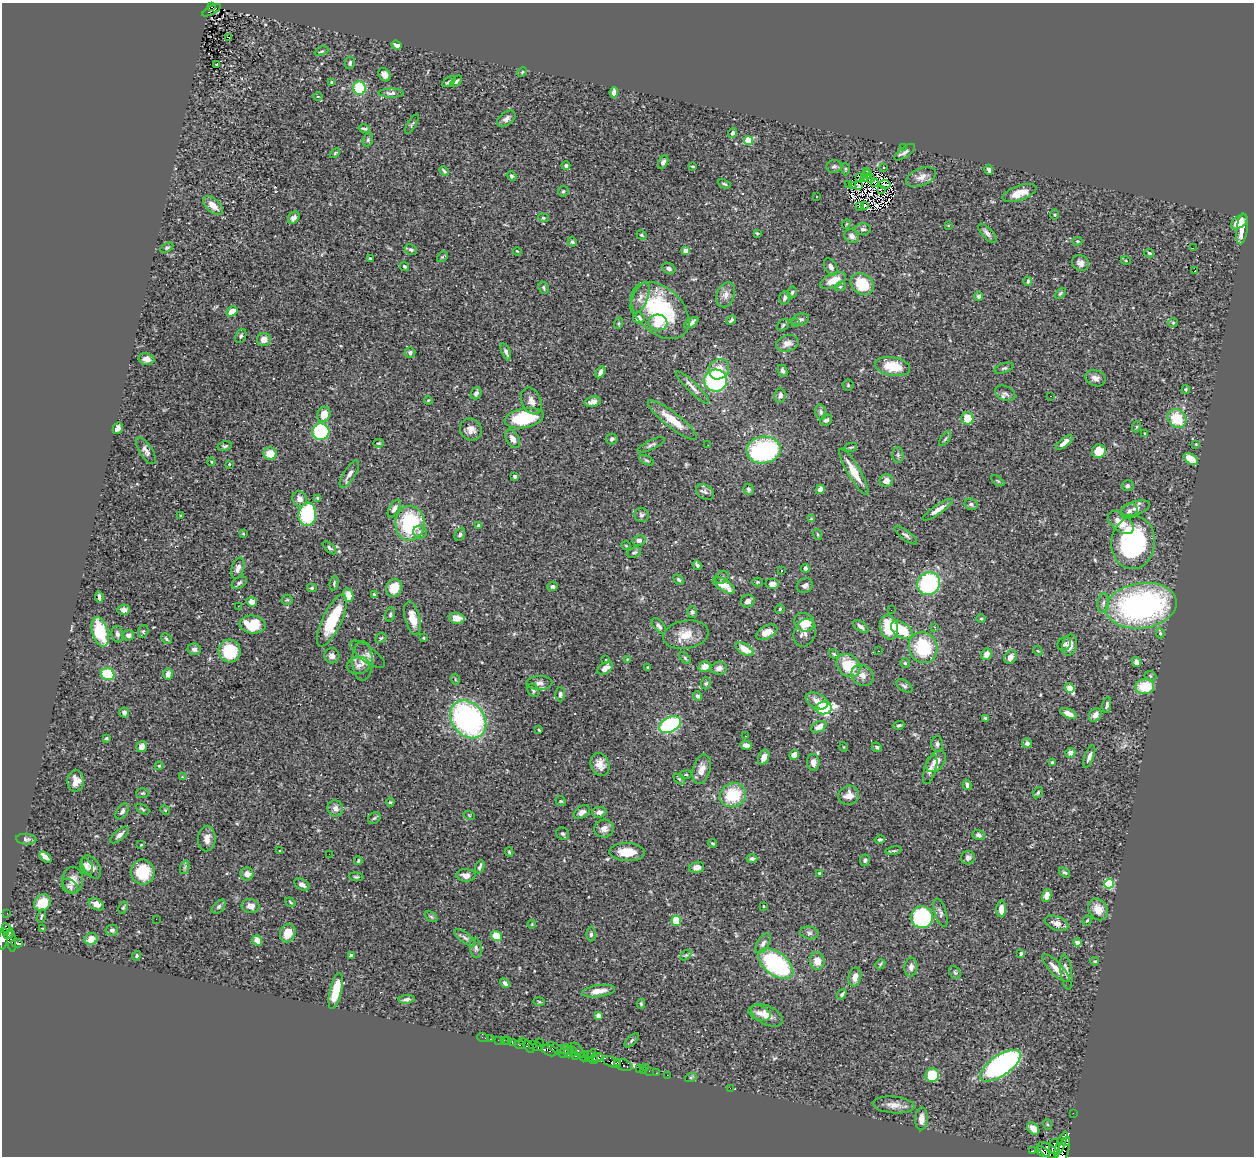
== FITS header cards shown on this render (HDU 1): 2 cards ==
NAXIS1  =                 1252
NAXIS2  =                 1154

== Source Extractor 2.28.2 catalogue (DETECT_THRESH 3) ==
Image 1252 x 1154 px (HDU 1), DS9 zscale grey, 1 PNG px = 1 image px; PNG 1256 x 1158 px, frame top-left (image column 1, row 1154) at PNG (2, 3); each listed source drawn as its Kron ellipse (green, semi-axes under 4 px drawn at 4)
Background 0.461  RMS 0.019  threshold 0.0568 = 3 sigma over >= 5 px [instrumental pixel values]
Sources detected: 478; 5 with non-positive FLUX_AUTO (blend fragments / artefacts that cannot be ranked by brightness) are neither listed nor drawn; the other 473 listed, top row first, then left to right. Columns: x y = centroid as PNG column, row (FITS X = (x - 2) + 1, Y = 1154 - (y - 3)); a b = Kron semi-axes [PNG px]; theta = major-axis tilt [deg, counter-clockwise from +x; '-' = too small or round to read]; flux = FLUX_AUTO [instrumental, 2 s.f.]
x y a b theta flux
212 7 3 2 - 0.3
211 10 10 3 29 1.7
228 37 2 2 - 0.87
397 45 5 4 - 6.7
321 51 7 3 23 1.5
350 63 6 5 - 2.9
217 64 3 2 - 0.87
522 72 5 3 - 1.3
384 75 7 5 -53 5.7
456 81 7 4 45 2.5
332 82 3 3 - 1.5
449 82 7 3 35 3.4
359 88 7 6 - 57
614 92 5 4 - 6.1
391 93 13 4 0 4.1
318 96 5 3 - 0.99
506 119 10 6 38 5.4
412 124 11 3 58 1.8
364 129 6 3 -13 2.6
733 133 5 4 - 2.6
368 140 7 5 70 2.2
749 141 4 4 - 51
903 147 2 2 - 22
905 152 12 5 37 4.4
335 153 6 3 45 1.5
663 162 7 4 62 4
566 166 4 4 - 3
834 166 8 6 5 3.1
693 167 3 3 - 1.6
884 168 3 3 - 2
846 169 6 4 90 1.7
989 170 5 3 - 3.1
444 171 6 3 -45 2.2
866 171 3 3 - 0.18
868 174 4 3 - 0.23
512 176 5 4 - 1.8
921 177 16 8 22 9.3
860 178 3 2 - 0.5
865 178 3 2 - 0.72
871 179 3 2 - 2.1
875 182 3 2 - 1
724 184 7 3 -24 1.9
885 184 6 2 -3 0.76
848 185 4 3 - 2.6
853 185 3 3 - 0.27
858 185 4 2 - 1.8
881 189 4 2 - 0.44
563 191 5 5 - 2.1
1019 193 18 7 19 15
817 197 3 2 - 2.2
864 205 3 2 - 1.3
213 206 12 6 -41 13
859 207 3 2 - 2.8
1054 215 5 3 - 1.5
294 218 7 5 49 5.4
543 218 5 4 - 1.7
1239 222 9 5 38 16
846 224 5 3 - 1
948 226 3 3 - 6.6
863 229 8 6 2 3.9
1242 229 15 5 83 15
757 233 3 2 - 1.3
987 233 12 5 -47 5.2
641 235 5 4 - 1.9
852 236 8 6 -31 6.4
1077 241 5 4 - 1.6
572 242 5 4 - 2.1
167 248 7 4 31 2
1193 248 2 2 - 9.4
411 250 6 5 - 2.6
517 251 4 3 - 0.93
686 251 4 4 - 17
1149 253 5 3 - 2.1
442 257 6 4 44 1.8
370 258 3 2 - 1.5
1126 261 5 3 - 1.3
1080 263 9 7 -32 6.4
405 266 5 4 - 2
831 267 9 6 -60 4.5
669 268 7 5 -25 3.3
1195 270 3 2 - 17
833 280 14 6 25 19
1028 281 4 3 - 2.4
862 284 12 10 -39 40
840 287 6 3 19 1.4
544 288 6 5 - 2.4
792 292 6 4 73 2.2
1060 293 6 4 45 2
726 295 13 9 69 7.5
978 296 4 4 - 2.7
640 298 17 7 67 8.7
785 298 7 5 70 3.3
232 311 6 4 33 16
660 311 34 22 -43 110
639 318 6 5 - 6.3
731 320 5 3 - 2.4
800 320 9 5 14 3.7
619 323 6 4 71 1.5
658 323 9 8 - 26
691 323 8 4 33 5.2
795 323 2 2 - 3.6
1173 323 5 4 - 1.4
783 325 7 5 46 2.3
241 336 7 5 69 2.9
264 340 7 6 - 9.2
787 343 11 8 15 8.2
506 352 9 4 -67 3.5
410 353 5 5 - 3.2
146 359 8 6 -8 7.1
892 366 17 9 -9 33
1004 368 10 5 18 2.7
719 369 11 9 43 15
782 371 6 4 -65 3.2
600 372 6 4 60 5.8
1095 378 10 7 -22 7
716 381 11 11 - 160
848 385 5 5 - 2
693 387 22 5 -45 8.1
1186 389 4 3 - 1.4
476 393 6 5 - 4.2
1005 393 10 7 -23 4.5
780 396 7 5 81 4.4
1050 396 2 2 - 0.62
428 400 4 3 - 1.1
531 401 14 9 -66 8.9
593 402 8 5 12 6.9
821 412 7 5 -73 3.3
324 414 8 6 67 16
524 418 20 10 10 78
967 418 6 6 - 22
1177 418 10 8 -47 40
672 420 31 7 -38 24
826 420 6 5 - 3
1136 427 5 3 - 1.4
118 428 6 4 58 5.7
471 430 11 10 - 9.3
321 432 8 8 - 130
1145 434 4 2 - 0.99
513 439 10 6 -59 8.4
612 439 6 5 - 2.9
945 439 8 4 54 2.6
378 443 5 4 - 1.5
1064 443 10 4 39 8.6
1196 444 4 4 - 1
651 445 15 5 25 3.6
708 445 2 2 - 0.54
225 446 7 5 14 2.7
851 447 6 3 11 1.6
763 450 17 13 10 160
146 451 15 6 -57 6.1
1099 451 7 6 - 19
270 454 7 6 - 19
898 455 8 5 -89 3
1191 459 8 5 -35 21
646 460 8 4 -27 2.2
211 462 4 3 - 1.4
229 464 3 3 - 1.5
854 472 26 6 -59 21
349 474 16 5 58 7.6
515 476 4 4 - 8.5
886 481 7 6 - 11
998 481 7 3 -35 1.4
1127 486 6 5 - 2.6
748 489 5 5 - 2.3
820 489 5 4 - 9.1
705 492 10 7 -36 4.3
318 498 4 3 - 1.7
300 499 8 7 - 8.1
971 504 7 5 -17 3.6
1136 508 15 7 17 7.5
394 509 10 5 59 5.5
938 510 18 4 34 8.6
1129 511 9 7 37 4.3
307 514 12 9 84 89
641 515 7 7 - 3.3
181 516 4 3 - 1.5
811 519 4 4 - 1.3
410 523 17 14 88 94
1121 523 15 8 -38 17
479 526 3 3 - 10
420 532 7 6 - 4.2
243 533 4 3 - 1.2
460 534 7 4 63 2.7
817 534 5 3 - 1.4
906 535 14 4 -37 3.8
639 540 6 5 - 4.3
1133 543 26 21 83 180
626 545 5 3 - 1.2
330 548 8 4 -42 2.7
634 552 7 5 22 2.6
697 565 5 3 - 2.9
238 568 11 6 73 5.4
805 568 4 3 - 3
781 570 3 3 - 4.4
722 578 7 6 - 2.7
679 580 5 4 - 2
758 582 5 4 - 1.5
239 583 8 5 30 2.8
334 583 7 4 81 2.4
772 584 7 5 0 6.9
929 584 12 11 - 130
724 585 12 5 -32 18
553 586 5 4 - 3
805 586 8 7 - 4.7
312 588 5 4 - 1.9
394 588 9 7 67 20
374 594 4 3 - 2.1
348 595 7 5 -78 14
99 597 6 3 -83 3.1
287 600 5 5 - 2
748 601 7 6 - 5.2
252 602 5 4 - 11
1103 603 10 5 84 4.5
238 606 3 2 - 2.3
1141 606 35 22 8 340
780 609 5 4 - 1.5
124 610 6 5 - 5
891 610 3 2 - 0.97
692 612 5 5 - 3.2
390 614 7 5 80 2.4
412 618 17 7 -76 17
457 618 8 5 -9 14
981 618 5 3 - 1.2
332 621 28 9 65 63
804 622 10 9 - 28
253 624 13 9 -4 42
659 626 9 5 -51 3.8
861 626 9 5 -37 4
889 627 12 8 -76 45
935 627 3 2 - 1
902 630 12 7 -34 38
143 631 6 5 - 1.9
100 632 15 8 -74 57
767 632 11 6 28 12
805 633 14 10 68 7.7
1160 633 5 4 - 2
117 634 8 5 -79 4.3
128 635 5 5 - 4.9
686 635 23 14 9 22
381 638 6 4 42 1.7
424 638 3 3 - 1.7
166 639 6 3 -46 2
1064 644 7 6 - 3.3
1069 645 10 7 76 12
923 648 16 14 -67 69
194 649 7 6 - 4.2
745 649 10 5 -30 21
229 651 11 11 - 48
878 651 2 2 - 1.5
1038 651 5 4 - 1.2
368 654 20 7 -37 7.6
834 654 5 3 - 1.6
986 654 6 5 - 11
332 656 8 7 - 7.2
1010 657 7 5 56 8.3
685 658 7 4 -46 1.8
627 659 4 3 - 0.98
605 660 3 3 - 2.6
362 661 20 10 90 16
1136 662 5 4 - 5.7
905 663 5 5 - 1.6
358 665 11 8 9 7.7
705 666 6 5 - 10
848 666 13 10 -42 40
648 667 3 3 - 1.4
605 668 8 5 34 9.5
719 668 8 6 10 5.6
108 674 7 6 - 69
168 674 6 4 87 7.6
862 675 12 9 -42 8.8
1150 676 6 5 - 1.9
455 679 5 3 - 1.3
539 683 13 7 0 6.1
706 683 6 4 72 2.2
904 686 9 5 -32 2.8
1145 687 9 7 5 39
1070 688 5 4 - 33
533 690 7 5 -62 2.5
560 694 7 5 89 3.2
698 696 5 4 - 4.1
817 701 12 7 -25 10
1107 705 8 3 80 3
823 708 8 6 9 130
124 712 5 5 - 3.2
1068 713 9 4 -24 8.8
1095 715 7 5 54 7.9
985 718 4 4 - 1.6
468 719 21 16 -50 300
670 725 12 7 27 120
899 725 6 4 18 2.1
819 727 8 5 29 11
539 730 3 2 - 1.1
745 736 2 2 - 0.82
106 738 3 3 - 1.8
1027 743 5 4 - 4.7
937 744 8 5 -89 3.4
746 745 6 4 -6 4.3
142 747 6 5 - 8.9
844 747 5 3 - 1
877 747 5 4 - 2.8
1070 753 5 4 - 6.9
794 755 5 4 - 7.5
764 757 8 5 69 8.2
1089 757 12 4 69 4.9
813 762 8 6 -86 8.9
936 762 12 8 49 13
1052 763 4 4 - 2.4
600 764 12 9 -68 11
159 766 4 4 - 1.5
702 769 15 8 75 12
930 770 15 5 72 5.5
686 775 6 3 7 1.3
182 777 4 4 - 1
679 779 6 4 -44 1.7
76 781 11 8 88 11
967 785 5 3 - 4.4
142 793 6 5 - 1.8
1038 793 6 4 55 2.3
733 795 13 12 - 51
849 795 10 9 - 11
561 801 5 4 - 1.6
390 802 4 3 - 1.8
335 808 8 7 - 6.8
142 809 7 4 -29 1.8
165 810 5 4 - 1.6
122 811 9 5 56 4.2
582 812 9 6 34 6.5
599 812 7 5 4 5.2
469 815 5 3 - 1.1
374 818 7 5 43 2.2
604 829 10 9 - 8
563 834 7 5 -38 2.6
120 835 11 5 40 4.8
979 835 6 5 - 4.7
26 839 10 5 -5 3.2
207 839 13 8 88 10
880 840 5 3 - 2.5
712 843 5 4 - 2.1
141 845 4 3 - 1.1
280 851 4 3 - 1.1
894 851 8 4 8 2
509 852 5 4 - 1.6
627 852 18 9 -2 24
329 854 2 2 - 2.1
45 857 7 4 -42 5.9
968 858 7 6 - 3.9
752 859 5 4 - 2.6
865 860 6 5 - 2.2
358 861 4 3 - 1.7
86 867 9 6 -70 5.8
92 867 13 7 -57 6.7
185 867 7 4 71 2.4
480 867 7 3 68 2.6
697 867 7 5 15 7.6
143 872 12 12 - 39
1065 872 6 4 -35 2.3
819 873 4 3 - 1.3
247 874 6 6 - 6.4
466 875 9 6 -1 6.8
356 877 7 4 -6 1.9
73 880 13 10 -89 11
1109 884 4 4 - 76
302 885 8 5 -31 4.8
70 886 9 6 -40 3.6
1047 895 6 4 76 8
290 902 5 3 - 1.5
42 903 9 7 47 26
96 904 8 5 -29 7.1
251 906 9 7 -11 8.7
764 906 3 2 - 1.1
219 907 8 5 45 2.7
123 908 6 4 63 1.8
1001 909 8 5 89 8.6
1098 909 11 9 -63 14
7 913 3 2 - 2.1
941 913 15 6 -73 4.2
41 916 7 3 74 1.6
431 917 6 4 -31 1.9
922 917 11 10 - 140
156 919 2 2 - 120
676 921 5 5 - 34
1087 921 5 3 - 1.3
1057 923 12 7 -20 8.7
532 924 4 3 - 0.88
43 928 3 3 - 15
112 930 6 5 - 3.6
8 931 8 3 -61 300
288 933 9 7 69 18
809 933 9 6 -11 3.7
591 934 7 5 88 2.6
8 935 4 3 - 300
496 936 5 5 - 25
465 938 13 5 -36 4.6
3 939 11 5 81 590
91 939 6 5 - 15
12 940 11 3 -86 300
257 940 5 4 - 12
17 943 6 3 -17 160
763 943 11 6 59 4.8
1077 943 4 4 - 13
476 948 10 6 -82 4.3
1021 954 4 3 - 2.8
686 955 6 4 43 1.7
137 956 5 4 - 1.9
351 956 4 4 - 6.6
817 961 8 7 - 13
1095 961 4 4 - 2
776 964 20 11 -37 170
880 964 5 4 - 1.6
911 967 9 6 86 5.3
1056 968 18 6 -45 11
955 972 7 5 -66 2.5
1066 972 18 5 -83 6.2
855 977 9 6 79 9.2
505 983 5 4 - 4.7
336 991 18 5 77 35
598 991 17 6 9 13
842 994 6 4 56 2.1
407 999 8 4 7 3.5
539 1002 5 3 - 1.4
641 1004 5 4 - 1.8
759 1013 11 7 -20 7
598 1015 4 3 - 10
767 1015 17 9 -27 14
483 1037 6 2 -18 10
490 1039 3 2 - 3.2
498 1040 2 2 - 4.1
508 1040 3 2 - 3.4
632 1040 9 4 45 2.8
504 1041 3 2 - 11
522 1041 2 2 - 96
512 1042 3 2 - 92
539 1042 2 2 - 8.6
532 1044 4 3 - 42
520 1045 5 3 - 330
529 1046 7 4 -52 76
537 1047 4 3 - 52
556 1048 10 4 -26 260
550 1050 8 5 -18 930
578 1050 9 4 -51 280
564 1051 7 4 64 680
572 1051 5 4 - 260
568 1052 5 3 - 190
576 1056 3 3 - 140
584 1056 5 3 - 390
591 1056 7 4 56 560
597 1058 6 4 23 310
594 1059 5 3 - 240
612 1062 9 5 -25 570
617 1062 3 3 - 260
623 1065 9 5 -19 620
1000 1066 23 10 34 270
645 1067 2 2 - 15
639 1069 3 2 - 36
643 1070 2 2 - 13
649 1071 2 2 - 14
656 1073 2 2 - 4
667 1075 2 2 - 3.5
932 1075 7 6 - 40
691 1077 6 4 17 1.6
730 1088 2 2 - 26
893 1105 21 8 -5 11
1073 1113 2 2 - 7.5
921 1119 11 6 88 9.6
1047 1124 5 3 - 1.4
1033 1129 7 5 -43 9
1065 1141 3 3 - 5400
1061 1144 13 4 68 2600
1054 1146 7 5 89 1200
1048 1150 12 6 -34 4000
1033 1151 3 3 - 200
1043 1152 7 4 -28 2400
1062 1152 16 5 70 2400
At the frame edge (FLAGS 8, measured only in part): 2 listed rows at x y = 3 939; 1062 1152
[5 non-positive-flux detections neither listed nor drawn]